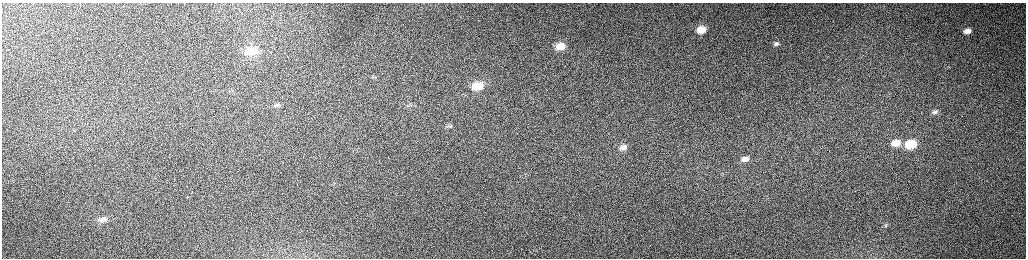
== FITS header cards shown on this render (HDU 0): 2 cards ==
NAXIS1  =                 2048 /fastest changing axis
NAXIS2  =                  512 /next to fastest changing axis

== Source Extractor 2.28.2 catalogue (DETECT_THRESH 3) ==
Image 2048 x 512 px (HDU 0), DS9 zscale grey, zoomed out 1/2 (1 PNG px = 2 x 2 image px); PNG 1028 x 260 px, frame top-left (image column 1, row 511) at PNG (2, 3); no overlay
Background 160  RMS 1.5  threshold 4.57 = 3 sigma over >= 5 px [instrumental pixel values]
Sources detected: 16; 1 cannot appear on this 1/2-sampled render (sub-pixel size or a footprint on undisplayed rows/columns) and is not listed; the other 15 listed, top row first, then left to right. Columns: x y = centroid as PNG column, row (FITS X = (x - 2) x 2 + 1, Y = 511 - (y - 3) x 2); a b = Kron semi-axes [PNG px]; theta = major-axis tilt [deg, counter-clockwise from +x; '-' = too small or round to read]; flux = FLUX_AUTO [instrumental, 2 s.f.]
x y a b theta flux
701 29 9 6 12 5300
967 31 9 6 11 2100
776 44 8 5 11 790
560 46 9 7 15 4400
250 51 14 10 6 6400
382 73 2 1 - 210
477 86 12 9 13 7400
278 105 7 4 13 560
935 112 10 6 14 1300
450 126 8 5 -2 940
896 143 10 7 10 4100
911 144 10 8 12 13000
623 147 9 6 21 1600
745 159 8 5 15 1800
103 220 11 7 14 1800
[1 sub-pixel or undisplayed-footprint detection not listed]